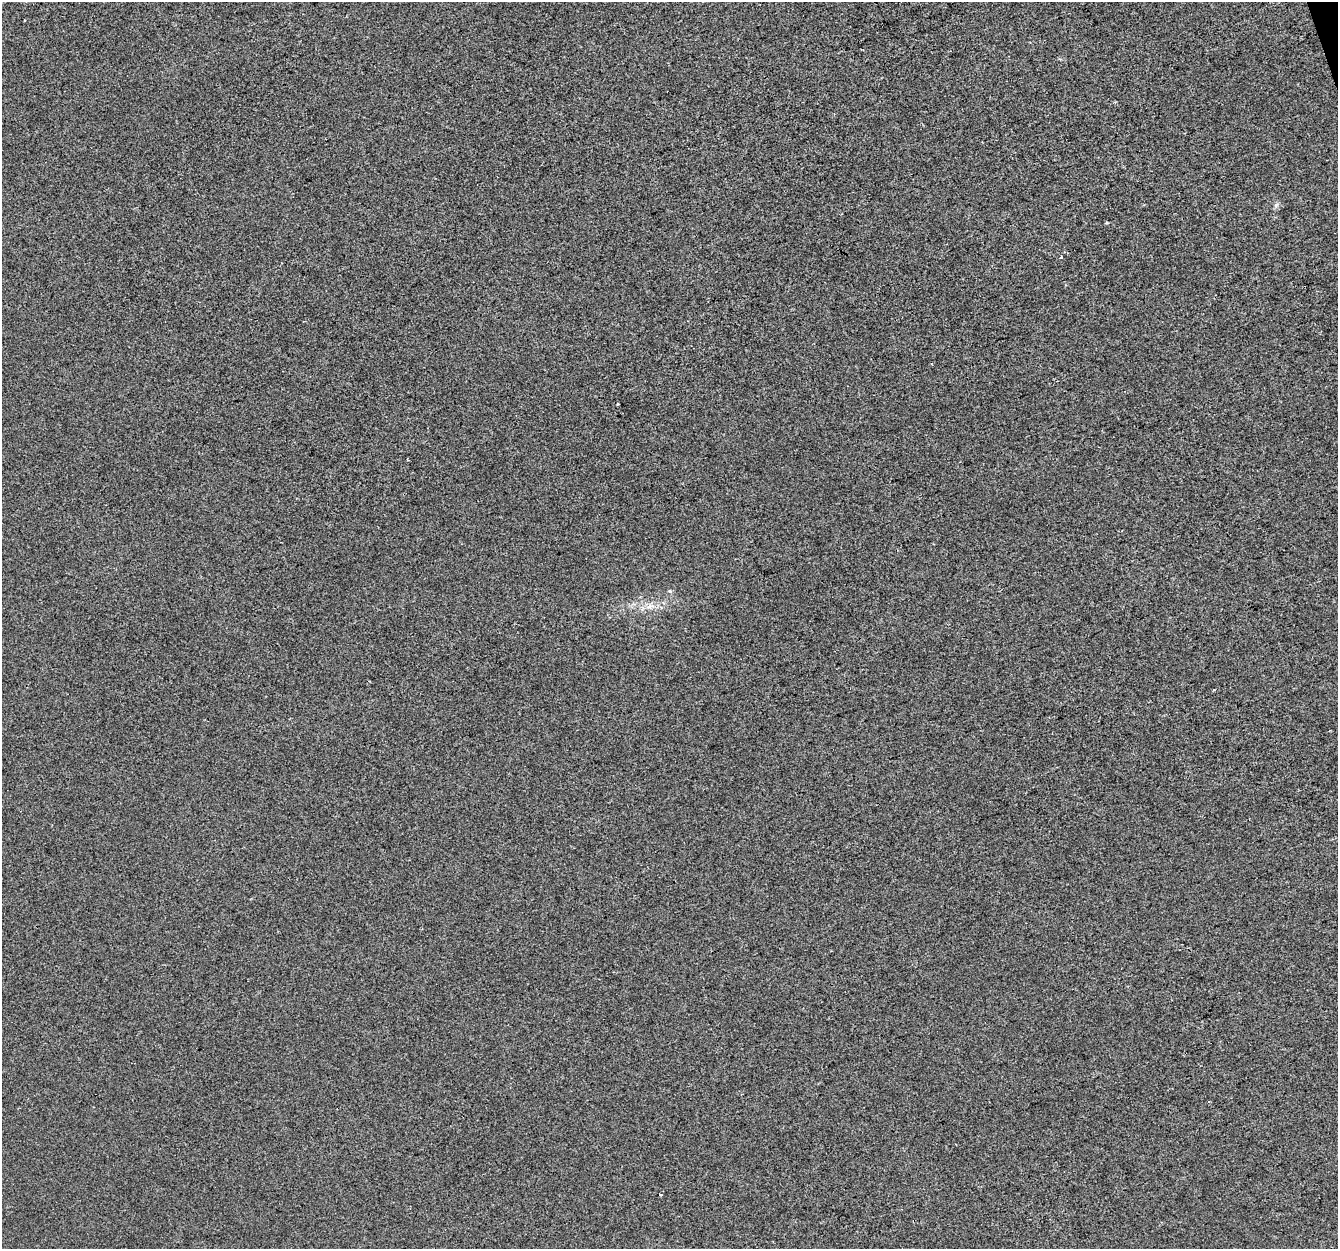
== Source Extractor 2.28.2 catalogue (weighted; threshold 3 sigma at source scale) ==
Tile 10 of 4 x 4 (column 2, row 3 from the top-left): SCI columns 1337-2672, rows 1362-2608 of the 5344 x 5163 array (HDU 1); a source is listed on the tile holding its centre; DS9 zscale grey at full resolution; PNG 1340 x 1251 px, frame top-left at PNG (2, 2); no overlay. Shown black and unused: <1% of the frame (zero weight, under 2 of 3 exposures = <1% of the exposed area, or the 3 px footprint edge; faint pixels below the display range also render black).
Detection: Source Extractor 2.28.2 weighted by HDU 2 'WHT'; one run over the whole footprint, this tile lists its part. Background 1.29e-04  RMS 0.0056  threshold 0.0253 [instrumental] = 3 sigma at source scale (4.5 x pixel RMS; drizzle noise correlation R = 1.50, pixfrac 1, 0.0396/0.0396 arcsec/px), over >= 5 px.
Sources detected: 6; all 6 listed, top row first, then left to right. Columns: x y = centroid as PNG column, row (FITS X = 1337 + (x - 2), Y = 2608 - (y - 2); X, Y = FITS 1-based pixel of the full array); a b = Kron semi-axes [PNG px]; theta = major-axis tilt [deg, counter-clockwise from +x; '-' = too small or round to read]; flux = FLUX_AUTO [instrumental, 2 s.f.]
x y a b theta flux
24 20 3 3 - 1.5
1061 257 3 3 - 1.7
617 404 3 2 - 0.54
670 591 6 4 -43 0.7
649 606 8 5 60 2
660 1195 3 2 - 0.84